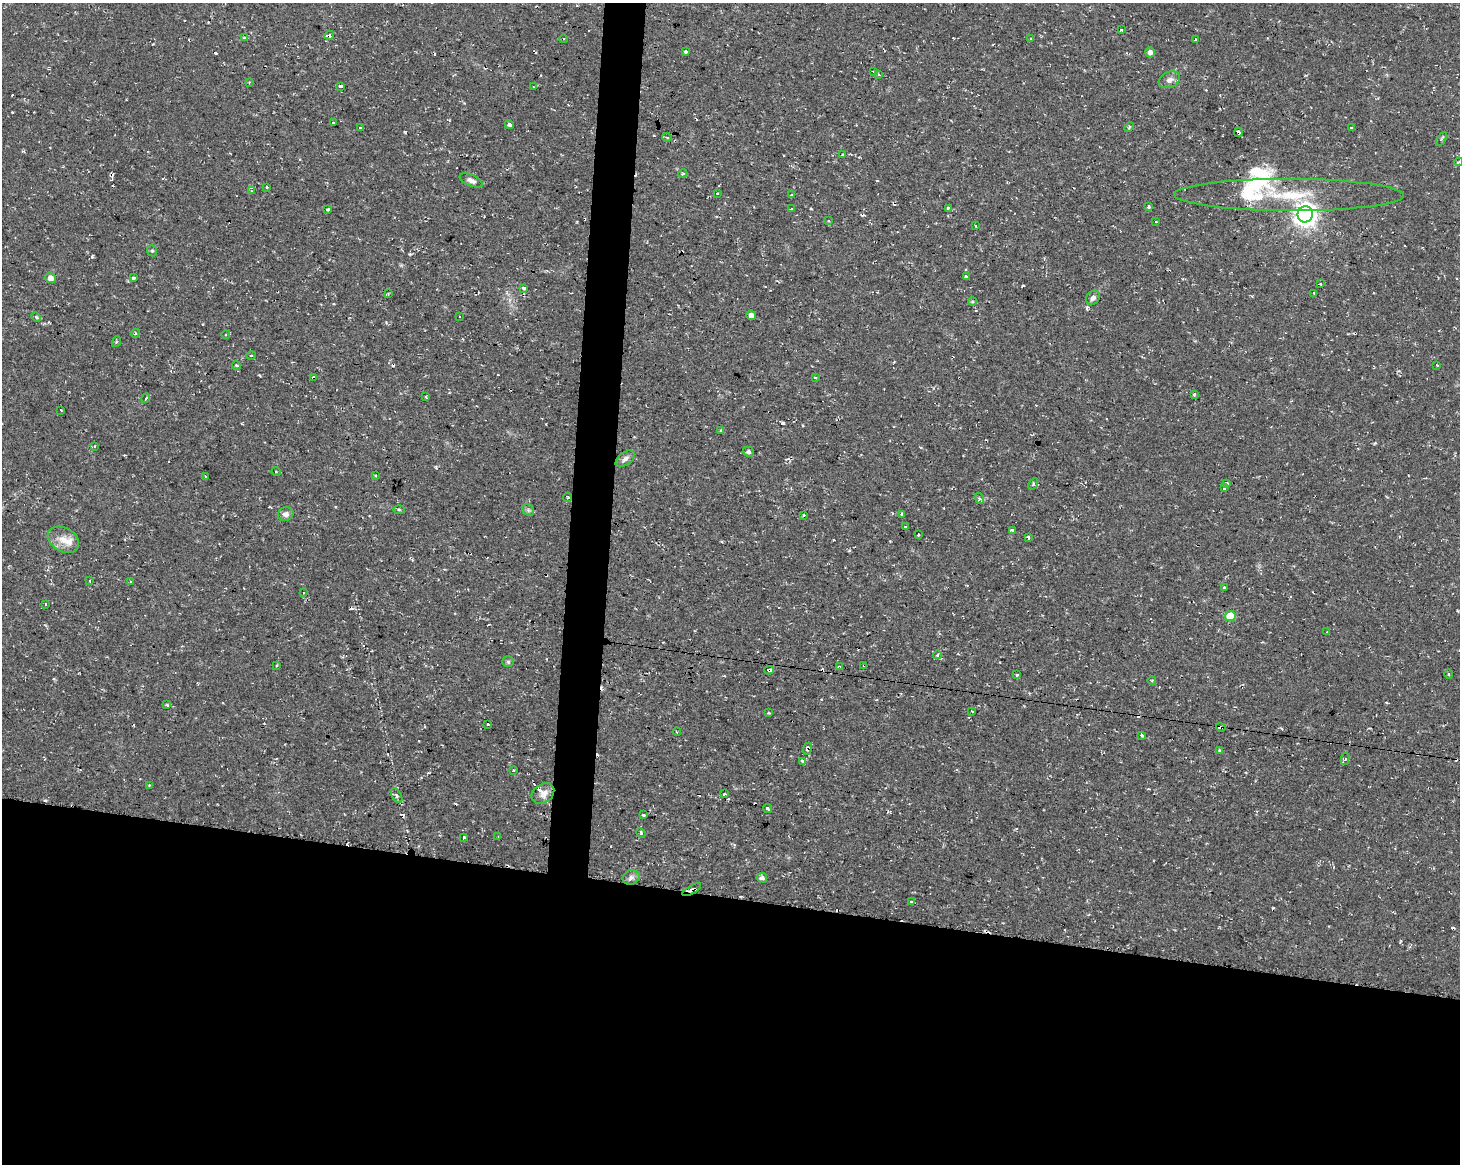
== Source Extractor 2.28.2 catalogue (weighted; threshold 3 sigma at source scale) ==
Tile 11 of 3 x 4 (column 2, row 4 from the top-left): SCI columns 1742-3199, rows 1-1162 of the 4882 x 4662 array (HDU 1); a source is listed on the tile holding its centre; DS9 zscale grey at full resolution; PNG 1462 x 1166 px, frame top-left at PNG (2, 3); each listed source drawn as its Kron ellipse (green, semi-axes under 4 px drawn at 4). Shown black and unused: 25% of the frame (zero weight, under 2 of 3 exposures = <1% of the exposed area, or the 3 px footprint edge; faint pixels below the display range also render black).
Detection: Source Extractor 2.28.2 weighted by HDU 2 'WHT'; one run over the whole footprint, this tile lists its part. Background 0.0261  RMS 0.0038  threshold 0.0172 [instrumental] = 3 sigma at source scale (4.5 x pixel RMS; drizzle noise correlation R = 1.50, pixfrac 1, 0.0396/0.0396 arcsec/px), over >= 5 px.
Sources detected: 168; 1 inside a brighter object's white glare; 35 cosmic-ray / hot-pixel residue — neither listed nor drawn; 5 inside a brighter listed object's ellipse — not listed separately; the other 127 listed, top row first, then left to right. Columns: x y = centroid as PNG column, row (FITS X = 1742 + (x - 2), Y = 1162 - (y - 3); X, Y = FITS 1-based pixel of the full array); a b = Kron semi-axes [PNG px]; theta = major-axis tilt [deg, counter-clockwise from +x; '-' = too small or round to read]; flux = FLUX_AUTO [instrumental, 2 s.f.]
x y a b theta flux
1121 30 3 3 - 1.3
329 35 5 3 - 3.4
244 38 4 4 - 0.98
564 39 4 3 - 0.32
1031 39 4 3 - 0.48
1196 39 3 3 - 1.7
686 51 3 3 - 2.2
1150 52 5 5 - 1.7
874 71 3 2 - 0.69
879 74 3 2 - 0.46
1169 80 11 8 23 1.8
249 82 3 3 - 0.34
340 86 4 3 - 2.1
534 87 3 2 - 0.36
333 123 3 3 - 1.4
509 124 4 3 - 2.8
1129 127 5 3 - 0.49
360 128 3 3 - 1.5
1351 128 3 3 - 3
1238 132 4 3 - 2.9
667 137 5 3 - 0.43
1441 139 8 3 60 0.61
843 155 3 2 - 0.4
1458 162 4 3 - 0.45
683 174 5 4 - 0.59
471 180 12 5 -25 1.6
266 187 3 3 - 1.2
251 191 4 3 - 0.41
718 193 3 3 - 1.4
791 195 4 3 - 0.79
1289 195 115 16 0 25
1148 206 3 3 - 2.8
948 208 3 3 - 2.7
328 209 3 3 - 1
791 209 3 3 - 0.46
1305 214 8 8 - 290
829 221 4 3 - 0.43
1156 221 3 2 - 0.65
976 226 3 2 - 1.1
152 251 6 5 - 0.61
966 276 3 3 - 0.48
50 278 5 5 - 2.3
133 278 4 3 - 3.6
1321 284 3 2 - 0.65
524 288 3 3 - 1.8
1314 293 3 3 - 0.4
388 294 3 3 - 0.45
1093 298 8 6 48 1.4
972 302 4 3 - 0.59
751 315 5 4 - 1.6
460 316 3 2 - 0.6
36 317 5 4 - 0.55
136 333 4 3 - 0.42
226 334 4 3 - 0.38
116 342 5 3 - 0.39
251 356 5 3 - 0.42
236 365 4 4 - 0.66
1437 365 3 3 - 0.55
815 377 3 3 - 0.85
313 378 4 3 - 2.2
1194 394 3 3 - 0.54
426 397 3 3 - 0.68
146 398 5 3 - 0.65
61 410 3 2 - 0.31
721 430 4 2 - 0.25
95 446 4 2 - 0.21
748 452 5 5 - 1
625 459 11 6 36 1.6
276 472 5 3 - 0.33
376 475 3 2 - 0.41
205 477 3 2 - 0.44
1227 483 4 2 - 2.2
1033 484 6 4 60 0.52
1224 488 3 3 - 0.85
567 498 5 4 - 0.45
979 498 5 3 - 0.57
399 509 6 4 -1 0.48
528 510 6 5 - 0.77
286 514 8 6 17 1.6
902 514 4 3 - 1.5
804 515 3 2 - 0.34
905 527 3 2 - 0.63
1012 530 3 3 - 1.9
919 534 3 2 - 0.38
1028 537 3 3 - 1.1
63 540 17 12 -30 4.6
90 581 4 3 - 0.49
130 582 4 3 - 0.32
1224 587 3 3 - 1.1
303 593 3 2 - 0.29
45 604 3 2 - 0.32
1230 616 5 5 - 9.2
1327 632 3 2 - 0.27
937 655 4 4 - 0.81
508 662 6 5 - 0.62
277 665 4 2 - 0.38
864 665 3 3 - 0.74
839 666 4 3 - 0.57
769 670 5 3 - 3.6
1449 674 4 3 - 0.36
1016 675 3 3 - 2
1152 680 4 3 - 0.36
167 705 4 4 - 0.48
972 711 3 2 - 0.58
769 713 3 3 - 0.84
488 724 3 3 - 1.3
1221 727 5 3 - 0.98
677 732 4 3 - 0.35
1142 735 4 3 - 1.8
807 749 6 3 70 0.79
1219 750 4 3 - 0.39
1345 759 6 4 80 0.6
803 761 4 3 - 2.4
513 771 2 2 - 0.28
149 785 4 3 - 0.47
543 793 12 9 36 2.7
724 794 3 3 - 1.1
397 796 8 5 -60 0.96
768 808 4 3 - 2.2
643 814 3 3 - 1.9
641 833 5 4 - 0.5
463 837 3 3 - 1.4
498 837 2 2 - 0.32
631 877 9 7 22 1.3
762 878 5 5 - 1.4
692 890 11 3 31 1.4
912 902 4 2 - 1.3
Overlapping masked pixels (flux is a lower limit): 8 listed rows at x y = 329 35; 1238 132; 313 378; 864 665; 769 670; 1221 727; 807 749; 692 890
Isophote crosses this tile's border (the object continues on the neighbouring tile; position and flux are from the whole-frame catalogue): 1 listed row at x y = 1458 162
Unlisted compact peaks at least as high as the median listed source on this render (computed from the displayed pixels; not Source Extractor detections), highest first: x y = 783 423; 92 256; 436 467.